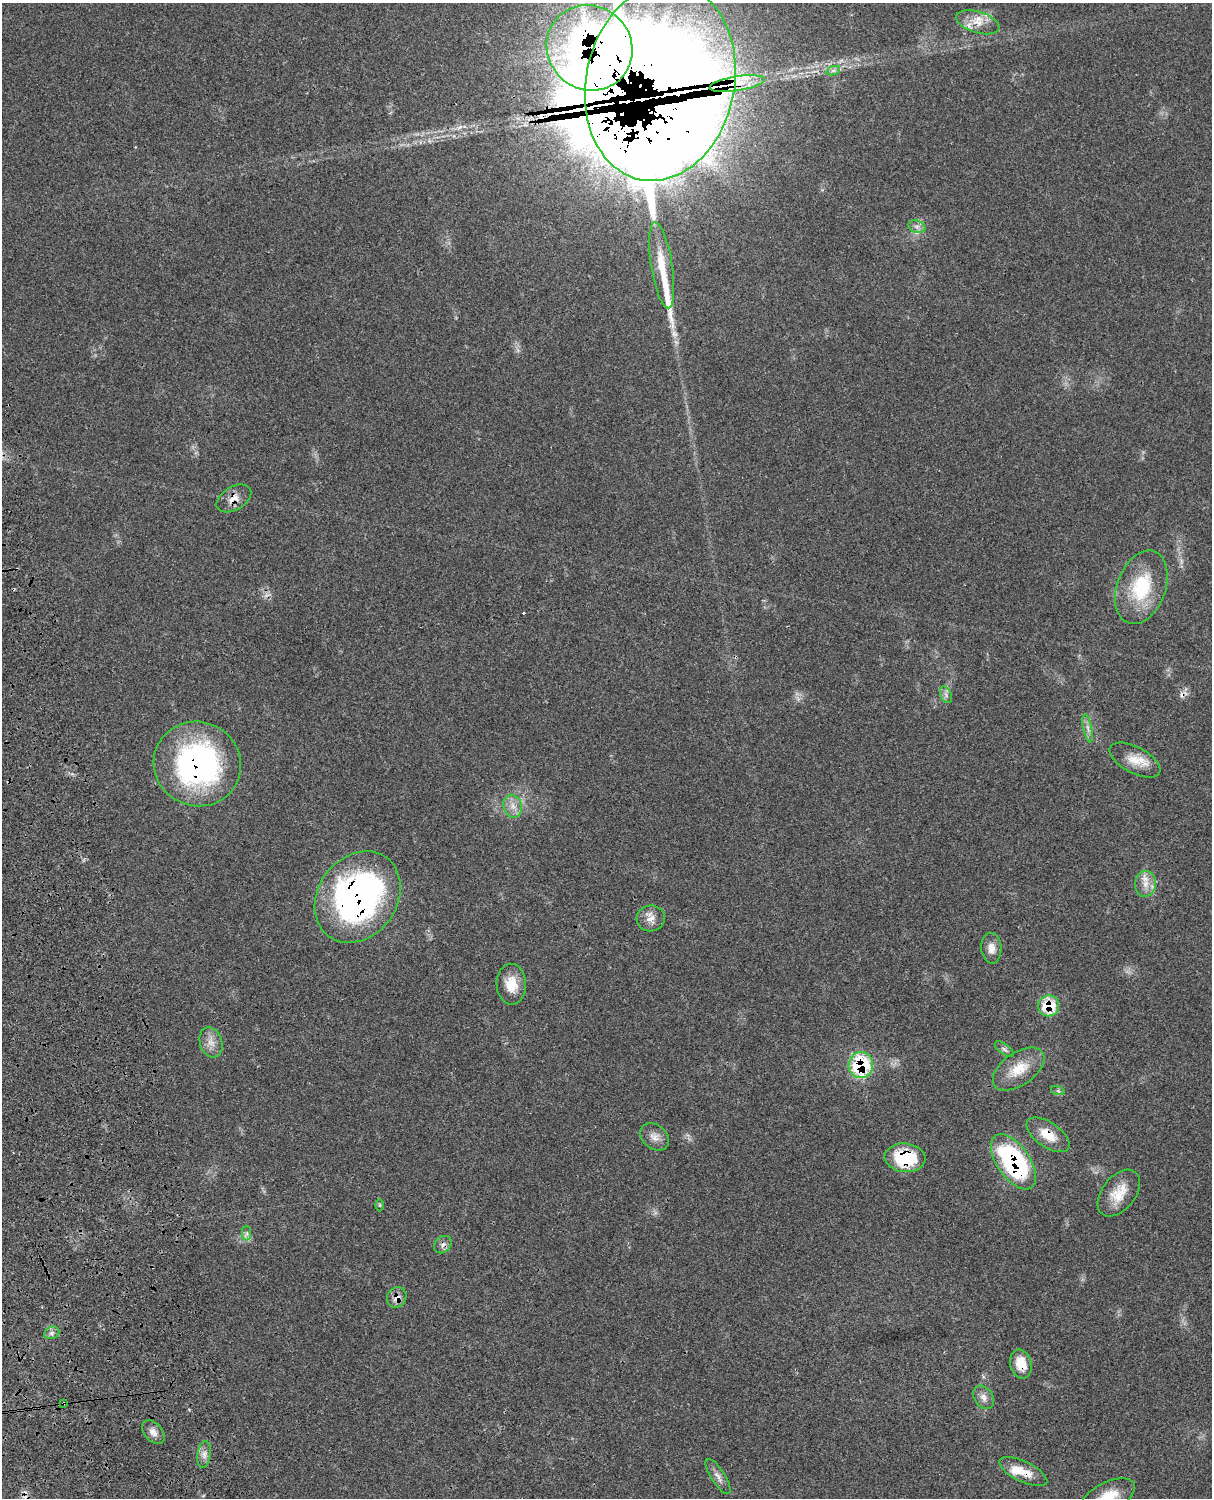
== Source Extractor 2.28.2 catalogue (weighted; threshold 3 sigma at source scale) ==
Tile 7 of 4 x 3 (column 3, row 2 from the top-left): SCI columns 2545-3754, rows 1773-3268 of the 5084 x 4927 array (HDU 1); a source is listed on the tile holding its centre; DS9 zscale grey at full resolution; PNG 1214 x 1500 px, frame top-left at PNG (2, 3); each listed source drawn as its Kron ellipse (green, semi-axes under 4 px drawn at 4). Shown black and unused: <1% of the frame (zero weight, under 3 of 4 exposures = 6% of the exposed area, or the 3 px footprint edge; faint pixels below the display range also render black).
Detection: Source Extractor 2.28.2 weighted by HDU 2 'WHT'; one run over the whole footprint, this tile lists its part. Background 0.0791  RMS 0.0058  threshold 0.0263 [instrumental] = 3 sigma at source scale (4.5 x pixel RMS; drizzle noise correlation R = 1.50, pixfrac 1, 0.05/0.05 arcsec/px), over >= 5 px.
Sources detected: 59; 1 inside a brighter object's white glare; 7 cosmic-ray / hot-pixel residue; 2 long thin detections or spike segments (spike, bleed or trail) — neither listed nor drawn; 6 inside a brighter listed object's ellipse — not listed separately; the other 43 listed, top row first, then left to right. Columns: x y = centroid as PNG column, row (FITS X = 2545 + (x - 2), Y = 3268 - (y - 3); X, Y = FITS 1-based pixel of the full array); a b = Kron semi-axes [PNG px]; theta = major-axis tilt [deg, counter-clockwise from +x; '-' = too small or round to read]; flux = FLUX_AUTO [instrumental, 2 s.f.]
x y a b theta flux
978 22 22 10 -17 8.8
589 48 44 41 -43 360
833 71 7 4 19 1.2
660 82 99 74 78 5600
737 84 28 7 9 14
917 227 9 6 -17 2.3
662 265 43 10 -81 16
234 498 19 11 30 6.3
1141 587 38 24 70 34
946 695 9 5 -66 1.9
1088 728 14 3 -78 2.3
1135 760 28 13 -28 11
197 764 44 42 -23 140
513 806 11 9 -78 4.8
1145 884 13 10 83 6.1
358 897 49 39 53 200
651 918 14 13 - 5.3
991 948 15 10 -87 4.8
511 984 20 14 -88 11
1049 1006 10 10 - 20
211 1042 15 11 -71 5.4
1004 1049 11 5 -37 1.8
861 1065 13 12 - 48
1019 1069 29 16 35 15
1058 1091 7 4 -19 1.1
1048 1135 25 12 -34 11
654 1137 16 12 -39 4.9
905 1158 20 14 -5 36
1013 1162 32 16 -55 92
1119 1193 27 16 51 13
380 1205 6 4 -89 0.71
247 1233 7 4 -90 1.6
443 1245 9 7 46 2.4
397 1297 11 9 61 4.2
52 1333 8 6 22 1.9
1021 1364 14 10 -76 11
984 1397 13 9 -56 3.7
64 1403 3 3 - 0.58
153 1432 14 9 -49 3.9
204 1454 13 6 81 3.3
1023 1472 26 10 -25 10
718 1477 20 7 -57 3.7
1108 1497 29 14 27 16
Overlapping masked pixels (flux is a lower limit): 16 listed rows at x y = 589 48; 660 82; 737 84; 234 498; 197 764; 358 897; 1049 1006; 861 1065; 1048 1135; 905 1158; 1013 1162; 443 1245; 397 1297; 1021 1364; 64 1403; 1023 1472
Isophote crosses this tile's border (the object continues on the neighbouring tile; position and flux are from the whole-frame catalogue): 1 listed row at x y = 1108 1497